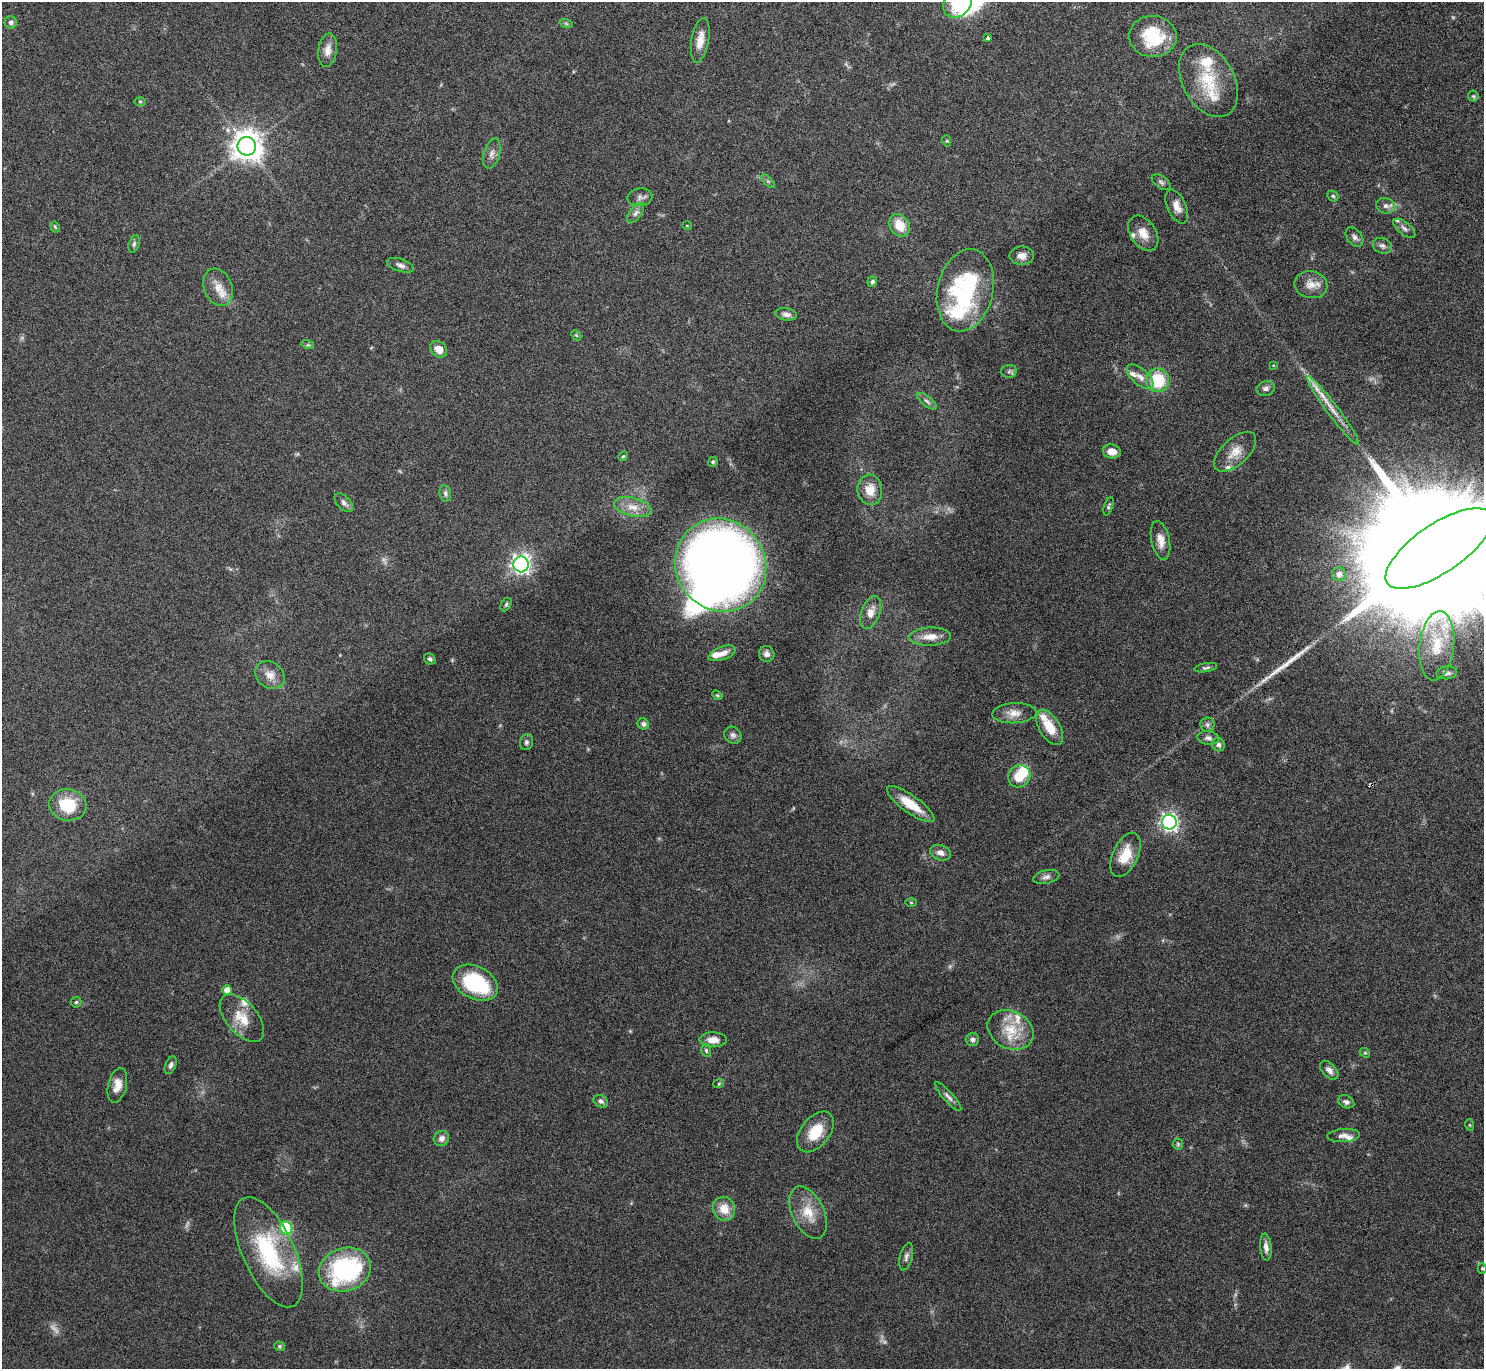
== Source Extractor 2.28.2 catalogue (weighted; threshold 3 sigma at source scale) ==
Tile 10 of 4 x 4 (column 2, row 3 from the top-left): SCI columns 1491-2972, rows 1539-2905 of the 5943 x 5938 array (HDU 1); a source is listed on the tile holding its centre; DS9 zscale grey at full resolution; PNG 1486 x 1371 px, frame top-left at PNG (2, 2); each listed source drawn as its Kron ellipse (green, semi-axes under 4 px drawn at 4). Shown black and unused: <1% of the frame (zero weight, under 4 of 8 exposures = <1% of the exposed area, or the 3 px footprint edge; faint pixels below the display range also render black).
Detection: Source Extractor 2.28.2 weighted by HDU 2 'WHT'; one run over the whole footprint, this tile lists its part. Background 0.0651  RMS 0.0049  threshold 0.0201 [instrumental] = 3 sigma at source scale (4.09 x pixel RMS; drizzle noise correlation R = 1.36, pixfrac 0.8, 0.05/0.05 arcsec/px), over >= 5 px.
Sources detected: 141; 5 too faint to see at this stretch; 3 inside a brighter object's white glare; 1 cosmic-ray / hot-pixel residue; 1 long thin detection or spike segment (spike, bleed or trail) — neither listed nor drawn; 15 inside a brighter listed object's ellipse — not listed separately; the other 116 listed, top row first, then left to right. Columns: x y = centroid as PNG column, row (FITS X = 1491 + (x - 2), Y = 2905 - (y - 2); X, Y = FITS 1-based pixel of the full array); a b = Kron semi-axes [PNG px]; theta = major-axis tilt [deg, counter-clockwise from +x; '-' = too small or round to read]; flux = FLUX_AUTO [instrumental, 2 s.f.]
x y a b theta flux
958 3 16 13 46 11
11 22 6 6 - 1.5
566 23 7 4 -20 0.67
1153 36 24 20 -4 20
988 38 4 3 - 8.2
700 40 22 8 80 5.9
328 50 17 9 81 4.1
1208 80 39 26 -61 20
1473 96 5 5 - 0.72
140 101 6 4 0 0.58
947 141 6 3 -72 0.54
247 146 9 9 - 710
492 154 15 8 73 2.6
768 181 9 3 -45 0.81
1161 182 11 6 -36 1.4
1333 196 6 4 -45 0.7
640 197 12 9 8 2.3
1177 206 18 9 -65 4.1
1386 206 10 7 -15 2.1
635 213 11 6 53 1.9
900 225 12 9 -55 8.7
687 226 5 3 - 0.34
55 227 6 4 -71 0.65
1404 228 13 6 -39 1.8
1143 233 19 12 -56 5.6
1354 237 11 7 -52 1.7
134 244 9 5 75 1
1382 246 10 7 -20 1.7
1022 256 12 9 0 3.5
400 265 14 6 -17 1.9
872 282 5 5 - 0.91
1311 285 17 13 -12 5.2
218 287 19 14 -68 6.7
965 290 42 28 77 56
786 314 11 6 -9 2
576 335 6 4 -44 0.52
308 345 6 4 -18 0.65
439 349 9 7 -41 4.6
1273 365 4 2 - 0.3
1009 371 8 6 1 1.2
1140 377 16 8 -41 3.6
1157 380 12 11 - 20
1266 388 9 7 13 1.7
927 401 12 5 -39 1.4
1333 410 42 5 -53 7.2
1112 452 9 7 -10 4.4
1235 452 26 13 42 6.9
623 456 5 4 - 0.61
713 462 5 5 - 0.75
870 490 15 12 -83 7
445 493 8 5 -79 1.2
344 503 11 6 -46 1.8
1108 506 9 4 72 0.89
633 507 19 9 -13 5.5
1160 540 20 9 -78 4.6
1439 549 62 24 34 51000
521 564 8 7 - 190
721 565 48 44 -55 490
1339 574 7 7 - 3
506 604 7 5 62 0.86
871 612 17 9 70 4.7
930 637 21 9 2 5.3
1437 646 35 17 83 17
722 653 14 6 20 4
767 654 8 7 - 2.1
430 659 6 5 - 1.2
1206 668 11 4 10 1.1
1447 673 10 6 6 1.6
270 675 16 12 -37 4.7
717 695 5 4 - 0.56
1014 713 22 10 3 4.8
643 724 6 5 - 1.3
1207 725 7 7 - 1.3
1050 727 19 10 -60 9.3
733 735 9 8 - 1.7
1208 738 11 7 -6 1.6
526 742 8 6 75 1.2
1218 745 7 6 - 1.4
1019 776 12 10 44 10
911 804 28 8 -35 11
68 805 18 16 -9 18
1169 822 7 7 - 180
940 853 11 7 -20 2.5
1125 855 24 12 65 9.9
1046 877 13 6 12 1.9
911 903 5 3 - 0.45
475 983 24 16 -28 35
227 990 5 4 - 4
76 1002 5 5 - 0.69
242 1018 28 15 -49 10
1011 1030 24 18 -26 13
713 1040 13 7 -1 4.2
972 1040 7 6 - 1.4
706 1050 6 5 - 0.85
1365 1053 5 4 - 0.6
171 1065 9 5 66 1.4
1329 1070 11 6 -46 2.2
719 1083 5 3 - 0.49
117 1085 17 9 76 5
948 1097 19 5 -48 2
601 1101 7 6 - 1.5
1346 1102 8 6 -24 1.6
1470 1125 6 4 -71 0.5
815 1132 23 14 52 12
1343 1136 16 6 4 2.8
441 1138 8 7 - 2.4
1178 1144 5 5 - 0.7
724 1209 12 11 - 7
808 1213 28 16 -64 10
286 1228 6 6 - 32
1266 1247 13 5 -85 2.5
269 1252 59 26 -65 46
906 1257 14 6 77 1.8
1482 1268 5 4 - 0.54
345 1270 26 21 18 63
280 1346 5 5 - 0.69
Isophote crosses this tile's border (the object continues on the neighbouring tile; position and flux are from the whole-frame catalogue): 2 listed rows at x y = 958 3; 1439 549